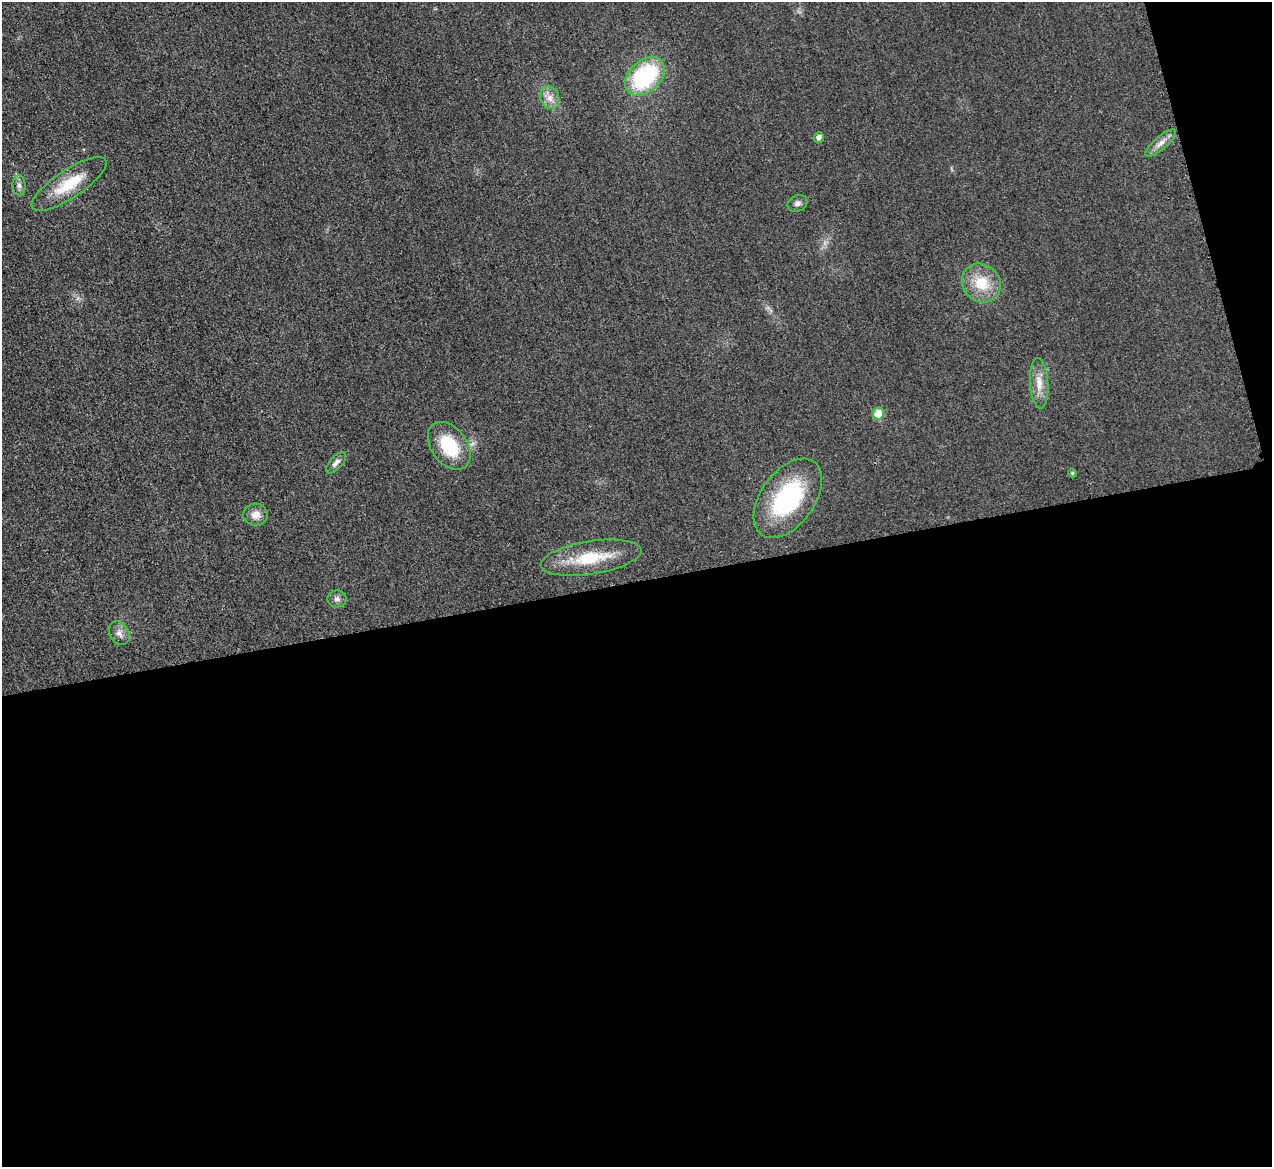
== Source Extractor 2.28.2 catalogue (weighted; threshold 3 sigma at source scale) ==
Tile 16 of 4 x 4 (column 4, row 4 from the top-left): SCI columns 3825-5094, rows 270-1434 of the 5097 x 5078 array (HDU 1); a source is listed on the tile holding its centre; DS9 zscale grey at full resolution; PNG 1274 x 1169 px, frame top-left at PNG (2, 2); each listed source drawn as its Kron ellipse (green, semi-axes under 4 px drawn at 4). Shown black and unused: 52% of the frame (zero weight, under 3 of 4 exposures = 1% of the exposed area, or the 3 px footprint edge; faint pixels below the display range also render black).
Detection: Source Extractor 2.28.2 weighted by HDU 2 'WHT'; one run over the whole footprint, this tile lists its part. Background 0.0431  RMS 0.0064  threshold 0.0286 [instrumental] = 3 sigma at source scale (4.5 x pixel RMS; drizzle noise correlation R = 1.50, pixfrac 1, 0.05/0.05 arcsec/px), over >= 5 px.
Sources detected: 18; all 18 listed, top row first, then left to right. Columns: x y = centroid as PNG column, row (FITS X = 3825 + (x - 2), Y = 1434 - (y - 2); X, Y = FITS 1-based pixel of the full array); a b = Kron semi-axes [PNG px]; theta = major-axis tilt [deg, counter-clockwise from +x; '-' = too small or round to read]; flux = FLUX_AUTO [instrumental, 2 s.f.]
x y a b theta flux
645 76 23 15 43 70
550 98 11 9 -67 5.1
819 137 5 5 - 2.6
1161 143 19 6 40 4.8
69 184 44 14 33 24
19 185 10 6 -89 2.4
797 203 10 8 25 2.4
981 283 20 18 -44 19
1039 383 25 9 -86 8.6
878 414 6 6 - 15
449 446 27 18 -53 30
336 463 13 6 47 2.9
1072 473 4 4 - 0.87
788 498 45 27 54 73
256 515 12 11 - 6.1
591 558 51 16 9 28
337 599 9 8 - 2.6
119 633 12 9 -58 3.8